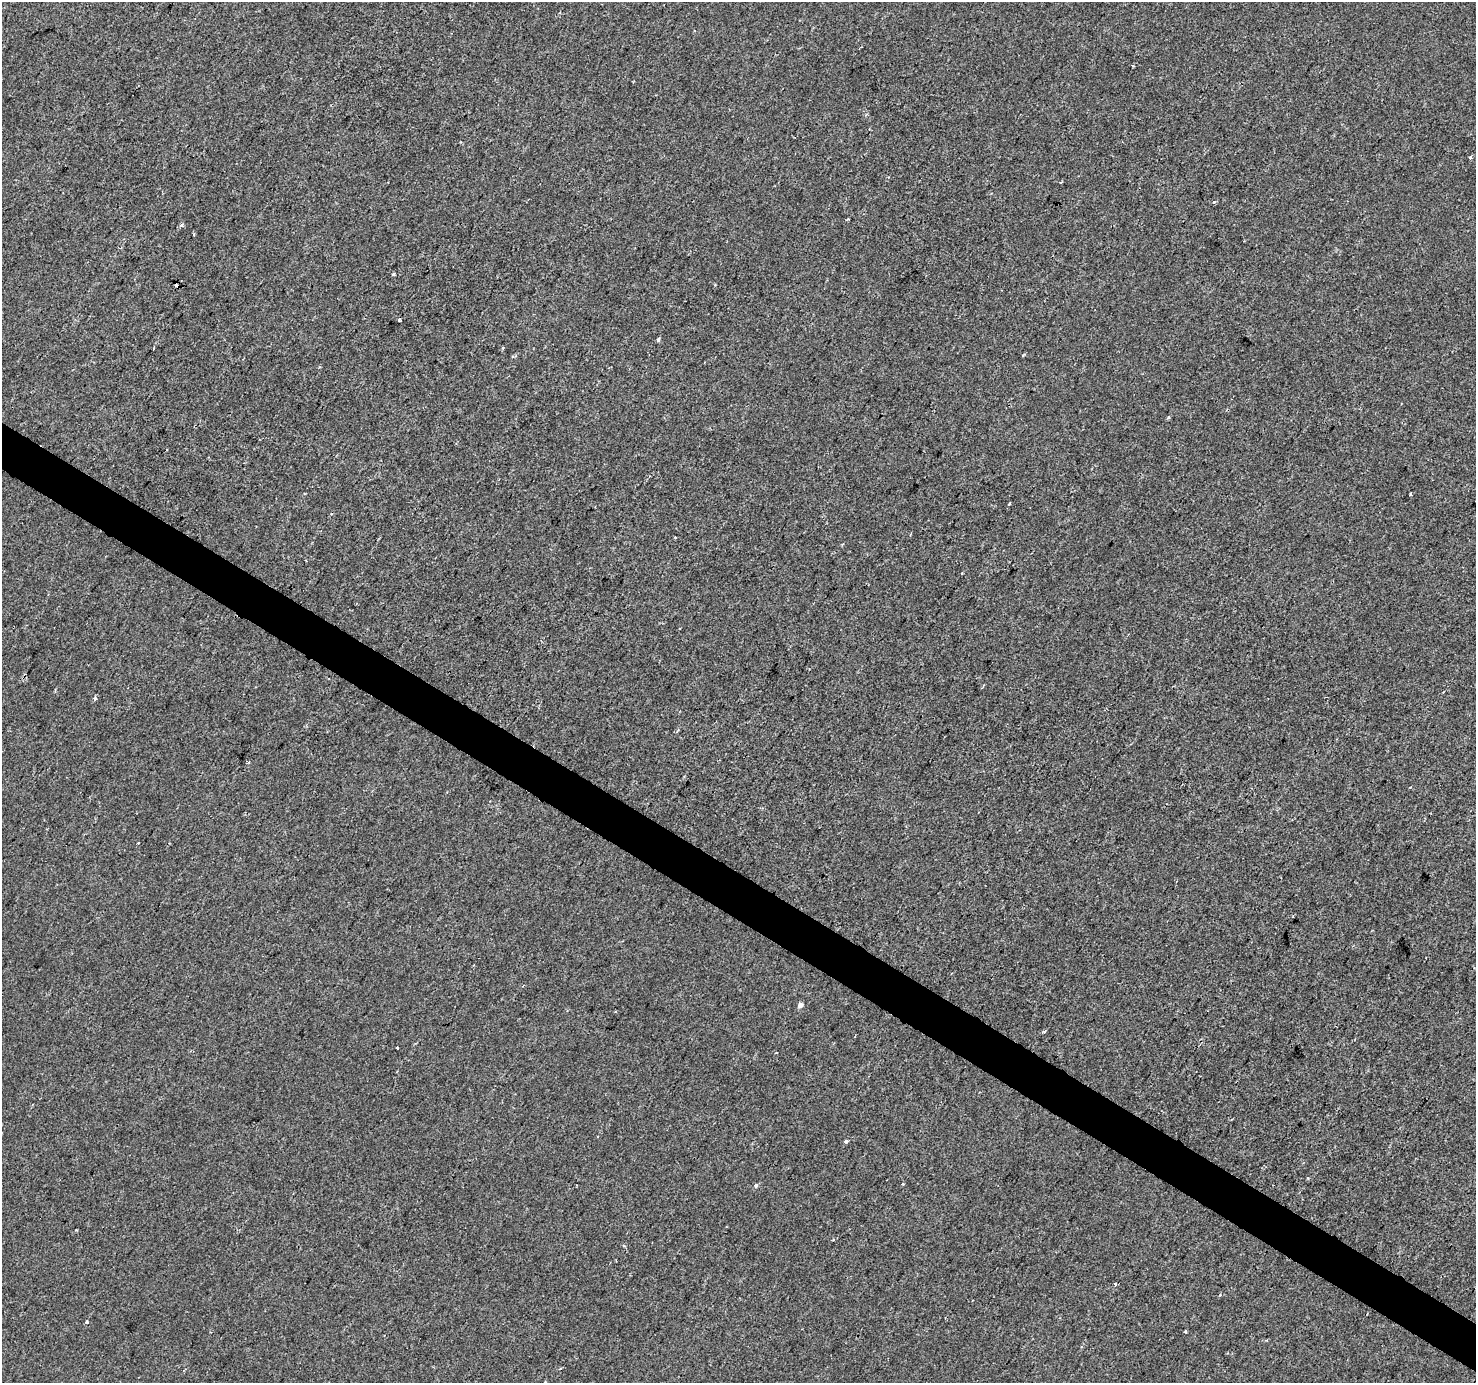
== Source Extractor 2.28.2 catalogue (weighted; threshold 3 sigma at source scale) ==
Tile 6 of 4 x 4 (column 2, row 2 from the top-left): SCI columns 1475-2948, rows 2950-4330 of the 5901 x 5965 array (HDU 1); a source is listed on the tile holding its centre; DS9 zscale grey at full resolution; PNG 1478 x 1385 px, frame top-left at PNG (2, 2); no overlay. Shown black and unused: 3% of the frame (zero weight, under 2 of 3 exposures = <1% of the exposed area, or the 3 px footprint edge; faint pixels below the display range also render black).
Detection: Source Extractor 2.28.2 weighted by HDU 2 'WHT'; one run over the whole footprint, this tile lists its part. Background 0.00173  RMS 0.0043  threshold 0.0194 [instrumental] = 3 sigma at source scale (4.5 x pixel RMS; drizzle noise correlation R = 1.50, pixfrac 1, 0.0396/0.0396 arcsec/px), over >= 5 px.
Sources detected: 26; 2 cosmic-ray / hot-pixel residue — not listed; the other 24 listed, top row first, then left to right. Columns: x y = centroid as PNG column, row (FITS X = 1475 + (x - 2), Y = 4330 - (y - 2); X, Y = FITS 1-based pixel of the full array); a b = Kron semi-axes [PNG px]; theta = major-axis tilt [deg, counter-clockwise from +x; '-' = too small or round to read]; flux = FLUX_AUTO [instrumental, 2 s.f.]
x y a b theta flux
1133 66 3 2 - 0.77
1470 157 5 3 - 0.65
182 225 6 4 -22 0.76
394 274 3 3 - 1.2
399 320 4 3 - 1.2
658 340 5 4 - 0.78
154 348 3 2 - 0.32
1169 417 5 3 - 0.45
167 450 3 3 - 1.9
1410 494 3 3 - 0.73
1010 503 3 2 - 0.54
675 538 3 3 - 1
95 698 4 4 - 1
1410 787 3 3 - 0.39
1293 916 3 2 - 0.36
800 1005 5 4 - 2.1
1044 1031 5 3 - 0.46
397 1048 3 3 - 2.1
846 1142 5 4 - 0.68
903 1184 3 3 - 0.93
756 1185 6 4 76 0.81
1115 1284 3 3 - 0.72
86 1322 4 3 - 0.77
1185 1332 3 2 - 0.74
Unlisted compact peaks at least as high as the median listed source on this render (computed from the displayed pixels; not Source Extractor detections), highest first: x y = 1214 202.